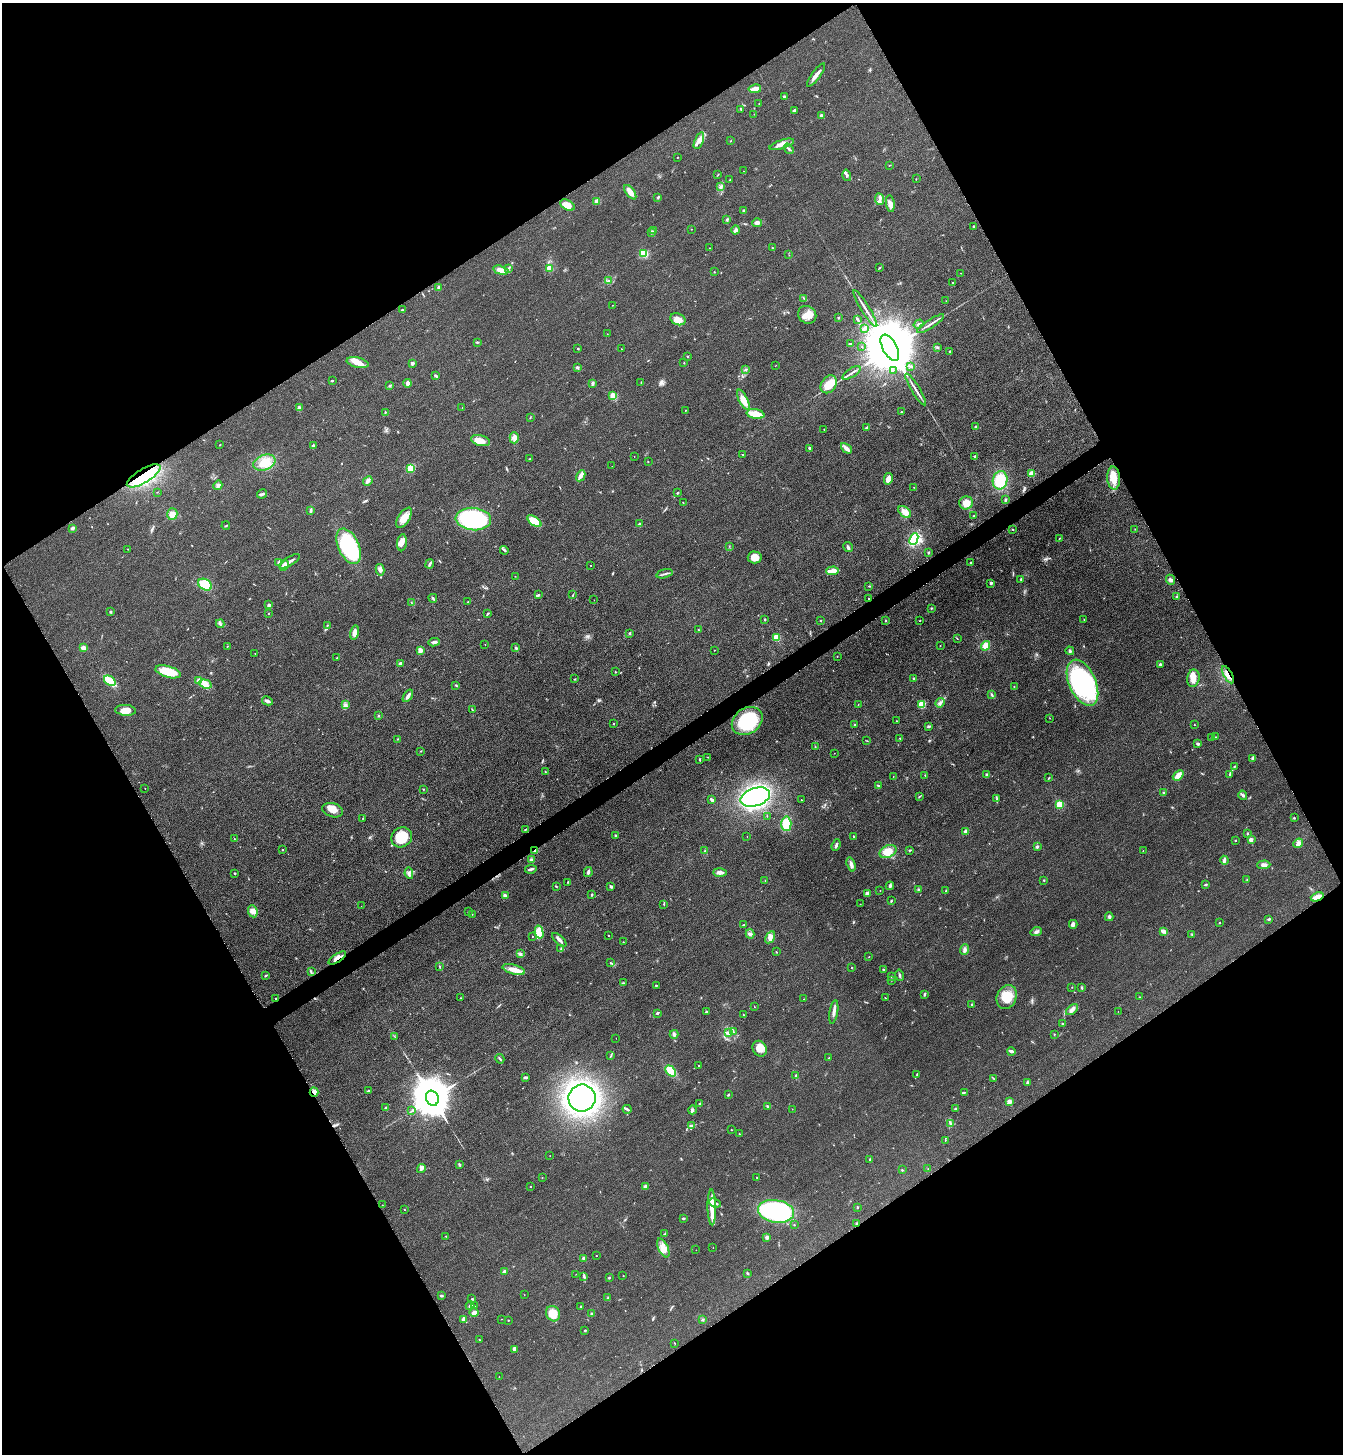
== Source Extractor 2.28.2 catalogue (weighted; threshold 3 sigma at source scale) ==
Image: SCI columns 181-5542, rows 31-5838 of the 5861 x 5869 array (HDU 1 of 3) = the unmasked area's bounding box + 8 px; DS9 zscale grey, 4 x 4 block average (1 PNG px = mean of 4 x 4 image px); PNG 1345 x 1456 px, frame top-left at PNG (2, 3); each listed source drawn as its Kron ellipse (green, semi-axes under 4 px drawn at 4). Shown black and unused: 48% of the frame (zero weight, under 3 of 4 exposures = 3% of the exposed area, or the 3 px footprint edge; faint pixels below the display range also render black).
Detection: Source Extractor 2.28.2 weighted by HDU 2 'WHT'. Background 0.0774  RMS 0.0093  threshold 0.042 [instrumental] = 3 sigma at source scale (4.5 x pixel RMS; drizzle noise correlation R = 1.50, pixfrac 1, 0.05/0.05 arcsec/px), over >= 5 px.
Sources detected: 486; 1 inside a brighter object's white glare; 1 cosmic-ray / hot-pixel residue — neither listed nor drawn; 2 coinciding with a brighter row at this scale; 22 inside a brighter listed object's ellipse — not listed separately; the other 460 listed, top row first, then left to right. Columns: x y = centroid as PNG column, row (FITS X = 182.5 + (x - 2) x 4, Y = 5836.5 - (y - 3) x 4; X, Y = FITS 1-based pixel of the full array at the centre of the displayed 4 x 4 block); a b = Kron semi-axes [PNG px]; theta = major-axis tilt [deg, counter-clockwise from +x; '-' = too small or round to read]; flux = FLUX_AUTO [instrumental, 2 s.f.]
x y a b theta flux
816 75 14 3 53 30
755 89 6 2 9 70
784 96 2 2 - 6.8
759 103 2 2 - 3.9
741 109 2 2 - 2.7
794 110 3 2 - 12
754 114 2 2 - 1.1
821 115 2 2 - 30
699 141 9 4 68 27
731 141 2 2 - 2.3
782 144 13 3 18 31
789 149 5 2 - 8.2
677 157 2 2 - 2.4
889 165 3 2 - 2
743 171 2 2 - 1.3
718 175 2 2 - 1.5
847 175 6 3 -74 11
916 179 2 2 - 2.4
730 180 2 2 - 2
721 187 2 2 - 2.3
630 192 8 3 -54 54
658 198 3 2 - 4.1
879 199 6 3 -82 16
597 201 2 2 - 120
890 204 8 4 -82 26
567 205 8 5 -29 57
743 211 2 2 - 4.9
727 219 3 2 - 6.4
757 223 5 3 - 18
974 227 3 2 - 6
691 229 2 2 - 1.6
736 230 5 2 - 12
654 231 2 2 - 3.2
651 232 3 2 - 6.8
709 248 2 2 - 1.8
772 248 2 2 - 2.1
644 253 4 4 - 93
789 255 2 2 - 1.3
508 268 2 2 - 4.8
549 268 4 3 - 27
879 268 3 2 - 3.6
501 270 8 4 -16 26
714 272 2 2 - 2.7
960 273 2 2 - 1.4
608 281 3 2 - 6
952 283 2 2 - 4.5
439 287 2 2 - 38
804 298 3 2 - 2.2
946 301 2 2 - 1.8
612 305 2 2 - 2
865 309 21 2 -58 31
402 310 2 2 - 9.9
807 315 9 8 - 54
838 318 2 2 - 6.1
678 319 8 5 -21 37
857 319 3 2 - 5.7
919 324 5 2 - 10
930 324 16 2 32 20
865 328 4 3 - 11
607 334 2 2 - 0.95
477 342 3 2 - 5.3
850 344 3 2 - 6
862 347 2 2 - 1.3
937 347 3 2 - 4.2
578 348 2 2 - 4.7
890 348 14 7 -61 78000
622 349 2 2 - 1.7
950 351 2 2 - 3.6
687 356 2 2 - 9.5
358 363 11 5 -13 58
412 363 2 2 - 15
684 363 3 2 - 2.3
775 365 2 2 - 1.2
911 366 3 2 - 11
577 367 4 3 - 8.3
745 370 2 2 - 5.6
893 370 2 2 - 2
851 373 10 2 35 17
436 376 4 2 - 6.7
332 381 3 2 - 4.1
641 382 2 2 - 3.4
408 383 4 3 - 22
593 383 4 3 - 9.1
829 384 10 7 54 60
389 386 2 2 - 2.7
916 389 18 2 -59 27
613 396 2 2 - 300
743 400 11 4 -63 68
299 408 4 3 - 17
462 408 2 2 - 1.4
685 410 2 2 - 2.1
901 412 2 2 - 2.6
385 413 3 2 - 4.6
755 414 9 4 -10 100
530 418 3 2 - 2.2
975 427 3 2 - 4.3
866 428 3 2 - 4.5
824 430 2 2 - 1.5
514 438 6 4 -89 27
480 441 9 5 -13 51
220 445 2 2 - 3.1
313 446 3 2 - 11
810 448 3 2 - 6.6
846 448 6 2 -43 41
743 455 3 2 - 2.4
974 456 3 2 - 5.9
634 457 2 2 - 1.9
530 459 2 2 - 3.1
648 461 2 2 - 1.7
264 463 11 7 20 71
612 466 2 2 - 1
411 468 3 3 - 94
1032 473 3 3 - 41
144 476 19 7 31 230
581 476 6 2 61 43
1114 478 11 6 -86 75
888 479 6 4 77 38
1000 480 9 7 77 190
368 481 5 3 - 15
218 485 5 3 - 15
914 487 2 2 - 1.9
157 492 2 2 - 1.3
677 493 3 2 - 4.7
262 494 5 2 - 9.5
1005 500 3 2 - 5.4
683 502 2 2 - 2.6
966 503 7 6 - 47
311 510 3 2 - 9.9
905 512 7 5 -39 57
172 514 6 5 - 34
974 515 2 2 - 2.1
404 518 11 5 57 49
473 519 18 11 -6 720
534 521 8 4 -37 110
639 524 2 2 - 7
226 525 4 2 - 4.3
72 528 2 2 - 47
1013 529 3 2 - 2.9
1135 529 2 2 - 1.5
1059 538 3 2 - 3.5
914 539 6 3 66 270
402 543 8 5 84 33
349 546 19 10 -65 640
729 546 2 2 - 1.7
848 547 5 2 - 10
127 549 2 2 - 2.1
504 550 4 2 - 7.5
928 552 3 2 - 5.2
755 557 7 6 - 63
290 561 11 2 32 22
278 562 2 2 - 3.3
971 563 2 2 - 5.1
430 564 5 2 - 12
284 565 6 4 63 29
590 565 2 2 - 3.7
380 570 6 3 -80 16
832 571 6 3 4 57
664 574 8 2 15 11
515 576 2 2 - 1.6
1021 579 3 2 - 3.8
1170 580 5 3 - 14
991 583 2 2 - 14
205 585 7 5 -30 130
869 586 2 2 - 3.9
538 595 4 2 - 6.9
573 595 2 2 - 2.6
1176 596 2 2 - 3
433 598 4 2 - 8
869 598 2 2 - 3.1
594 600 2 2 - 1.1
411 602 2 2 - 2.6
468 602 2 2 - 4.5
268 605 3 3 - 9.2
931 608 3 2 - 4.5
110 612 2 2 - 6
268 613 2 2 - 2.8
487 614 4 2 - 5.9
765 619 2 2 - 3.3
1084 620 2 2 - 2.6
820 621 2 2 - 3.1
886 621 2 2 - 2.9
920 621 2 2 - 2.3
220 624 4 2 - 10
327 625 2 2 - 1.8
699 630 2 2 - 1.7
354 632 7 4 80 34
630 633 3 2 - 5.4
776 637 2 2 - 270
957 638 3 2 - 2.1
434 642 6 3 8 13
485 644 2 2 - 1.6
227 646 2 2 - 2.3
940 646 2 2 - 2.1
986 646 5 4 - 41
84 648 3 2 - 54
516 648 3 2 - 6.3
420 650 4 3 - 24
714 650 2 2 - 4.1
1070 651 4 3 - 8.4
255 653 2 2 - 1.7
837 657 2 2 - 1.5
337 658 3 2 - 5.1
400 663 3 2 - 13
1160 664 2 2 - 20
168 672 13 5 -16 150
615 672 2 2 - 2.8
1228 675 10 2 -60 19
914 678 2 2 - 3.2
1193 678 9 6 81 46
575 679 2 2 - 3.3
110 681 6 3 -36 160
199 681 3 3 - 22
1082 683 24 13 -66 740
205 684 6 4 -19 27
456 685 3 2 - 3.2
1014 686 2 2 - 2.3
992 695 4 2 - 6.6
408 696 7 2 56 22
267 701 5 3 - 16
940 703 5 3 - 12
922 704 4 4 - 54
345 705 2 2 - 2.3
858 705 2 2 - 1.5
125 710 10 5 -3 58
472 710 4 2 - 3.5
379 716 2 2 - 5.1
1050 718 2 2 - 1.4
747 721 16 12 36 360
896 721 2 2 - 1.7
614 723 2 2 - 4.2
855 725 2 2 - 4.5
1194 725 2 2 - 2.9
929 726 4 2 - 7.1
1211 737 4 2 - 3.7
1216 737 2 2 - 2
900 738 2 2 - 2.6
397 739 2 2 - 2.2
867 741 2 2 - 1.5
1198 744 4 3 - 8.5
815 747 2 2 - 2.6
421 751 2 2 - 1.9
834 753 2 2 - 1.3
708 757 3 2 - 2.1
1253 758 4 2 - 8.1
700 759 2 2 - 4.4
1234 767 4 2 - 4.4
545 772 2 2 - 3
987 774 3 2 - 5.9
1230 774 2 2 - 3
925 775 2 2 - 2.3
1178 775 6 3 42 43
893 776 2 2 - 1.3
1049 778 3 2 - 3
878 786 3 2 - 5.3
145 789 2 2 - 1.5
423 789 2 2 - 1.9
1163 792 2 2 - 3.8
1243 795 4 3 - 9.3
755 797 15 9 18 1100
919 797 2 2 - 3.1
997 799 2 2 - 2.7
712 800 3 2 - 15
801 800 2 2 - 3.5
1060 804 2 2 - 330
333 810 11 7 -15 43
767 816 2 2 - 1.4
363 818 2 2 - 1.8
1294 818 2 2 - 4.3
786 824 7 5 -87 110
525 830 3 2 - 3.9
966 831 4 3 - 16
1248 833 3 2 - 4.8
616 836 2 2 - 28
853 836 2 2 - 3.3
402 837 11 9 35 140
747 837 2 2 - 1.5
234 839 2 2 - 1.3
1236 840 2 2 - 3.6
1251 840 2 2 - 70
1298 843 5 4 - 23
836 845 6 2 69 14
1037 847 2 2 - 13
282 850 2 2 - 8.5
910 850 4 2 - 3.9
535 851 4 2 - 9.2
705 851 3 2 - 4.9
888 851 9 6 26 73
1143 851 2 2 - 1.7
532 860 3 3 - 15
1224 860 4 3 - 14
851 864 7 3 -72 22
1264 865 6 4 4 23
531 869 6 2 8 10
588 872 5 2 - 12
720 872 7 3 -1 28
235 873 3 2 - 3.5
409 873 5 3 - 15
1044 880 2 2 - 3.3
1247 880 2 2 - 2
765 881 2 2 - 1.3
568 882 2 2 - 3.7
1206 884 3 2 - 6.1
556 886 2 2 - 1.9
611 886 3 2 - 8
890 886 4 2 - 8.3
918 889 2 2 - 3.7
880 891 2 2 - 1.2
946 891 3 2 - 3
867 893 3 3 - 13
592 895 2 2 - 5.4
505 896 3 2 - 28
1317 897 6 3 21 57
891 901 3 2 - 5.1
664 904 2 2 - 2.6
860 904 2 2 - 1.7
361 906 2 2 - 1.1
253 911 6 4 -67 25
468 911 2 2 - 1.7
472 914 2 2 - 1.9
1109 917 4 2 - 7.1
1269 919 3 2 - 8.3
1219 923 2 2 - 3.1
1073 924 4 3 - 10
744 925 2 2 - 3.5
1163 931 3 3 - 20
539 932 6 4 -77 82
1036 932 6 3 24 15
750 934 5 3 - 13
1192 934 3 2 - 3.9
608 935 2 2 - 6.2
532 936 2 2 - 1.9
770 937 6 4 58 26
559 940 9 3 -43 18
623 942 2 2 - 2.2
561 949 4 2 - 6.3
965 950 5 3 - 15
776 952 2 2 - 2.9
520 954 3 3 - 7.9
869 957 2 2 - 1.6
337 958 10 2 33 31
610 962 2 2 - 2.6
439 966 2 2 - 2.8
852 968 2 2 - 3.7
514 970 11 5 -15 54
883 970 3 2 - 5.4
311 972 3 2 - 4.3
266 975 3 2 - 6.1
900 975 6 2 -77 8.2
892 976 2 2 - 3.6
891 980 2 2 - 2.8
624 983 2 2 - 2.9
656 985 2 2 - 8.9
1072 987 2 2 - 1.9
1082 988 3 2 - 7.9
924 994 3 2 - 6.3
1007 997 12 9 66 110
1140 997 2 2 - 3.3
275 998 2 2 - 2.4
460 998 2 2 - 1.9
885 998 2 2 - 3.6
804 999 2 2 - 2
971 1004 3 2 - 4.5
754 1007 2 2 - 1.9
1072 1010 7 3 41 21
1118 1011 2 2 - 1.1
706 1012 2 2 - 5.3
834 1012 12 3 80 22
657 1013 3 2 - 7.6
743 1015 2 2 - 2.5
1062 1024 3 2 - 4.1
734 1032 2 2 - 4.6
728 1033 3 2 - 5.6
674 1034 4 3 - 13
1054 1034 2 2 - 3
394 1036 2 2 - 2.1
616 1038 2 2 - 1.3
760 1049 8 7 - 51
1011 1051 4 2 - 23
611 1056 3 2 - 4.2
829 1058 2 2 - 2.9
500 1059 5 2 - 6
699 1065 2 2 - 5.4
671 1071 6 4 -46 83
917 1074 3 2 - 3.1
796 1076 4 2 - 9
525 1077 4 3 - 8
994 1079 3 2 - 4.6
1027 1082 4 2 - 5.3
368 1091 3 2 - 4.3
314 1092 5 3 - 43
964 1092 2 2 - 3.1
728 1095 2 2 - 5.3
432 1098 8 6 -65 24000
582 1098 13 13 - 2000
1009 1102 2 2 - 110
700 1104 3 2 - 7.5
768 1106 4 2 - 7.6
386 1107 3 2 - 3.8
956 1108 3 2 - 5
627 1109 4 3 - 8.8
792 1109 2 2 - 1.2
692 1110 4 3 - 9.7
412 1111 2 2 - 2.5
950 1123 3 2 - 6.1
692 1126 4 2 - 7.5
731 1130 2 2 - 2.9
739 1134 2 2 - 3.1
945 1140 2 2 - 2.4
550 1156 2 2 - 1.3
870 1160 2 2 - 2
459 1165 3 2 - 7.2
421 1168 4 3 - 16
928 1169 2 2 - 1.5
902 1170 2 2 - 2.8
542 1177 2 2 - 2.8
757 1178 3 2 - 4.2
530 1186 2 2 - 2.5
645 1187 3 3 - 18
715 1203 6 2 -24 11
382 1205 2 2 - 1.2
712 1207 18 3 -89 80
857 1207 3 2 - 5.2
404 1210 2 2 - 2.5
776 1211 18 11 -9 1000
683 1218 3 2 - 5.2
857 1223 3 2 - 6.8
794 1225 2 2 - 4.8
665 1234 4 2 - 4.9
446 1236 2 2 - 2.2
767 1237 3 3 - 16
663 1248 10 5 -65 57
713 1248 2 2 - 1
696 1250 2 2 - 1.8
596 1256 2 2 - 3.8
584 1258 2 2 - 58
504 1271 4 2 - 9.7
747 1273 2 2 - 6.3
576 1274 2 2 - 1.3
623 1276 2 2 - 1
584 1277 3 2 - 6.5
609 1278 2 2 - 15
524 1295 2 2 - 1.2
441 1296 3 2 - 7.7
608 1298 2 2 - 2.9
472 1299 3 2 - 3.7
470 1306 4 3 - 13
474 1306 3 2 - 4.3
581 1307 3 2 - 3.7
474 1313 4 3 - 22
553 1314 8 6 -63 110
592 1314 2 2 - 32
463 1319 4 2 - 14
501 1319 2 2 - 1.3
508 1320 2 2 - 4.6
702 1320 2 2 - 4.1
585 1330 2 2 - 11
479 1340 2 2 - 2.9
674 1343 2 2 - 2.3
514 1349 3 3 - 18
499 1377 2 2 - 2.5
Overlapping masked pixels (flux is a lower limit): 7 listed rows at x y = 144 476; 1228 675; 535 851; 1317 897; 337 958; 314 1092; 857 1223
Diffuse or blended objects may show on this block-average render without a row.